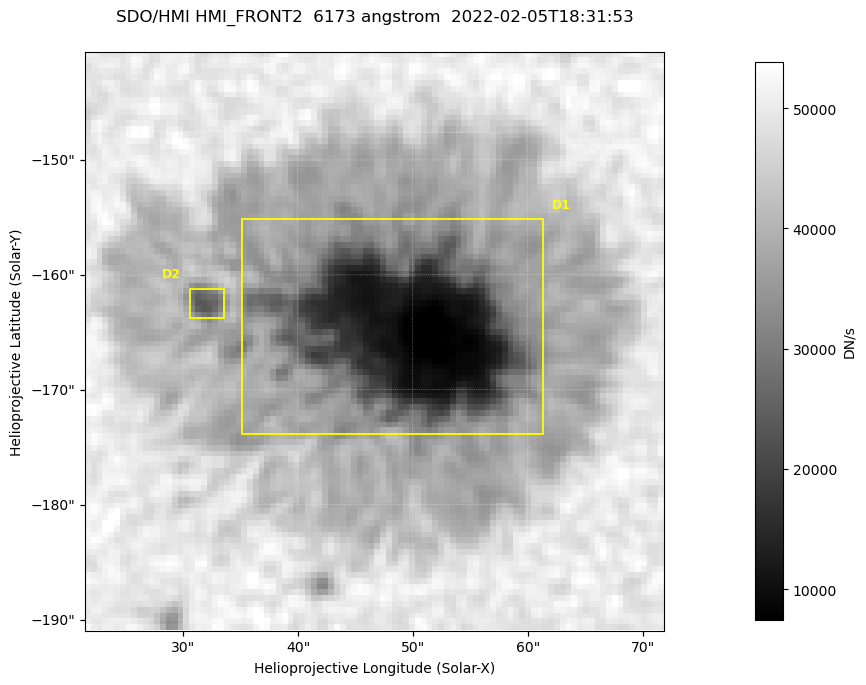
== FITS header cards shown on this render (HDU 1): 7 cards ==
TELESCOP= 'SDO/HMI '           / Telescope
INSTRUME= 'HMI_FRONT2'         / For HMI: HMI_SIDE1, HMI_FRONT2, or HMI_COMBINED
WAVELNTH=                6173. / [angstrom] Wavelength
DATE-OBS= '2022-02-05T18:31:53.400' / [ISO] Observation date {DATE__OBS}
CTYPE1  = 'HPLN-TAN'           / CTYPE1: HPLN
CTYPE2  = 'HPLT-TAN'           / CTYPE2: HPLT
BUNIT   = 'DN/s    '           / Physical Units

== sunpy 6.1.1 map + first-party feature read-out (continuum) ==
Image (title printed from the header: SDO/HMI HMI_FRONT2  6173 angstrom  2022-02-05T18:31:53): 100 x 100 px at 0.504 arcsec/px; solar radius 974 arcsec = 1932 px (partial field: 0.1% of the solar disc is inside the frame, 100% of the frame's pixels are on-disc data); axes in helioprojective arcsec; data unit DN/s (BUNIT, on the colour bar)
Orientation: roll -0.0702 deg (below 1 deg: not rotated)
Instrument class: CONTINUUM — white-light / continuum photospheric image (CONTENT/OBS_TYPE)
Dark features (sunspots / pores): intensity divided by the frame's on-disc median (partial field: no limb-darkening profile); reference = the frame's on-disc median (the 8%-of-disc-diameter window exceeds this field); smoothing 3 px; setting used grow <= 0.75, no closing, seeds <= 0.75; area >= 9 px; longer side >= 3 px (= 1.5 arcsec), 3 px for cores <= 0.7; partial field; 2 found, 2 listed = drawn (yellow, D1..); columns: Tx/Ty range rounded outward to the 2 arcsec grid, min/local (2 s.f., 1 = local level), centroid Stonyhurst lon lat
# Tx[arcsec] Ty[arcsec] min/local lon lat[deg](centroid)
D1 34..62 -174..-154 0.14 +3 -16
D2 30..34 -164..-160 0.56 +2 -16